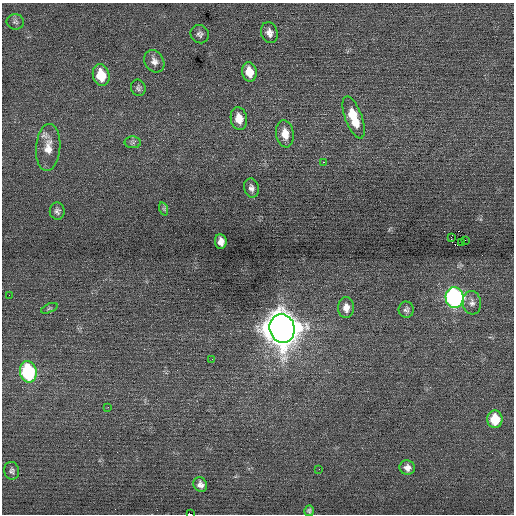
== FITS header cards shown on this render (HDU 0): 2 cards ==
NAXIS1  =                  512 / Axis length
NAXIS2  =                  512 / Axis length

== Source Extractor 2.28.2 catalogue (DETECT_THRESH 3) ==
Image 512 x 512 px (HDU 0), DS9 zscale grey, 1 PNG px = 1 image px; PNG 516 x 516 px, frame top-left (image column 1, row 512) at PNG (2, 3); each listed source drawn as its Kron ellipse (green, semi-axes under 4 px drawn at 4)
Background 0.0214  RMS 0.66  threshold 1.99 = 3 sigma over >= 5 px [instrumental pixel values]
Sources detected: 38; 1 with non-positive FLUX_AUTO (blend fragments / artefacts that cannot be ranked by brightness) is neither listed nor drawn; the other 37 listed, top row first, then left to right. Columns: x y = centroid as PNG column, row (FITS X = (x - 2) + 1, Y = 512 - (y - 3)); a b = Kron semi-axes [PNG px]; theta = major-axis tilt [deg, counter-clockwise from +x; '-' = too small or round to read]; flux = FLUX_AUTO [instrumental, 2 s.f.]
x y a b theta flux
15 22 9 7 -9 130
269 33 10 8 -73 270
200 34 9 8 - 170
154 61 12 9 -58 270
249 72 10 7 -78 730
101 75 11 8 -78 1300
138 88 8 7 - 120
354 117 22 8 -70 1400
239 118 11 8 -80 580
285 134 13 9 -81 570
133 142 8 6 -2 120
48 147 23 12 85 730
323 162 2 2 - 220
251 188 10 7 -76 190
164 209 7 4 -72 70
57 211 8 7 - 150
451 237 4 3 - 870
465 240 3 2 - 39
221 242 7 6 - 270
461 243 3 2 - 21
9 295 2 2 - 21
455 297 10 9 - 12000
472 303 12 9 -83 250
49 308 9 4 23 79
346 308 10 8 -89 330
406 310 8 7 - 140
282 328 14 12 -75 110000
212 359 2 2 - 33
28 372 11 8 -78 4500
108 407 3 2 - 78
495 419 9 7 90 1300
407 468 8 7 - 250
319 469 2 2 - 68
12 471 9 7 -76 140
200 485 7 6 - 210
309 511 5 5 - 88
190 514 4 2 - 1200
At the frame edge (FLAGS 8, measured only in part): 1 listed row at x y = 190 514
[1 non-positive-flux detection neither listed nor drawn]